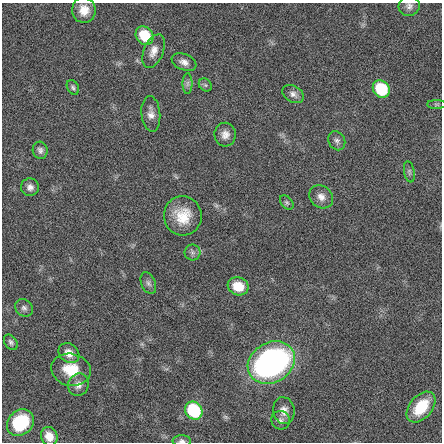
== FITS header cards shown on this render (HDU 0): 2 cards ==
NAXIS1  =                  440 / length of data axis 1
NAXIS2  =                  440 / length of data axis 2

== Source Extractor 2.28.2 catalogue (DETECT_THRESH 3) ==
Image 440 x 440 px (HDU 0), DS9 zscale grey, 1 PNG px = 1 image px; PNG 444 x 444 px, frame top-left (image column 1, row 440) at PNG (2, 3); each listed source drawn as its Kron ellipse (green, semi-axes under 4 px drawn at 4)
Background -0.00872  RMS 0.6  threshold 1.79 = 3 sigma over >= 5 px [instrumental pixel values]
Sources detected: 36; all 36 listed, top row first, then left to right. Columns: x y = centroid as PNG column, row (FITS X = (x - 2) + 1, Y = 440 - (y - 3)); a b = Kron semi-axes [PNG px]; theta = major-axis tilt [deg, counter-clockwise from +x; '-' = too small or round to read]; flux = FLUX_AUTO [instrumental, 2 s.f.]
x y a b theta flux
409 6 10 10 - 190
84 10 13 11 -83 530
145 36 10 8 -52 1400
153 51 17 10 67 370
184 62 13 8 -22 240
187 83 10 5 90 140
205 85 7 5 -45 82
73 87 8 5 -62 95
381 89 9 8 - 2100
293 94 11 8 -30 200
436 104 9 4 0 72
151 114 18 9 -85 320
225 135 12 11 - 300
337 141 10 8 -58 160
40 150 8 7 - 150
409 172 11 5 -79 95
30 187 9 9 - 210
321 197 13 10 -43 320
287 202 8 5 -50 87
183 216 20 19 - 1100
192 252 8 8 - 150
148 283 11 7 -67 150
238 286 10 9 - 710
24 308 9 8 - 150
11 342 8 6 -56 110
69 353 11 9 -40 420
271 363 25 20 31 15000
71 370 20 16 -11 1100
78 385 11 10 - 270
421 407 18 11 49 1400
194 411 9 8 - 2900
284 411 13 10 -80 320
281 420 9 9 - 170
20 423 14 12 44 2100
49 436 10 8 -65 470
182 441 9 5 1 120
At the frame edge (FLAGS 8, measured only in part): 2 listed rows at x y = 409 6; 182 441